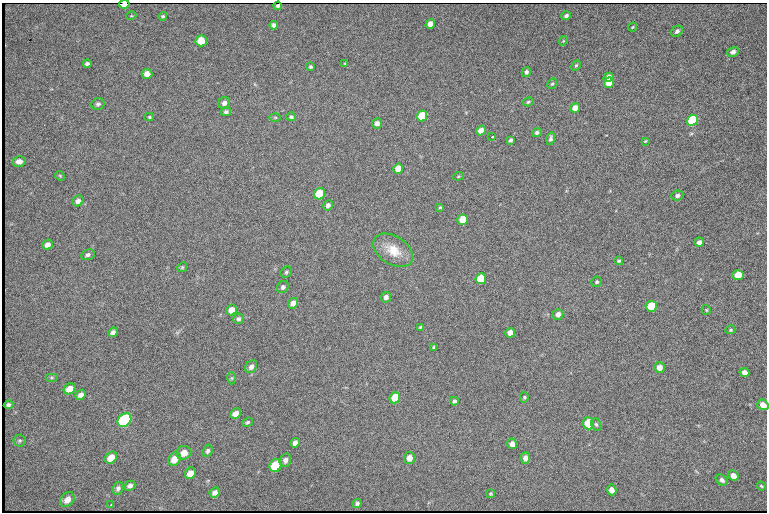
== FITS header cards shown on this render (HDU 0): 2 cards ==
NAXIS1  =                  765 /fastest changing axis
NAXIS2  =                  510 /next to fastest changing axis

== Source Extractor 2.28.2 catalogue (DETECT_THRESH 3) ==
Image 765 x 510 px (HDU 0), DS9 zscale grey, 1 PNG px = 1 image px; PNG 769 x 514 px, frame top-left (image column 1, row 510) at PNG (2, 3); each listed source drawn as its Kron ellipse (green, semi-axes under 4 px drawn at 4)
Background 1440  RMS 23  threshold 68.4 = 3 sigma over >= 5 px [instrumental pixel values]
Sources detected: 111; all 111 listed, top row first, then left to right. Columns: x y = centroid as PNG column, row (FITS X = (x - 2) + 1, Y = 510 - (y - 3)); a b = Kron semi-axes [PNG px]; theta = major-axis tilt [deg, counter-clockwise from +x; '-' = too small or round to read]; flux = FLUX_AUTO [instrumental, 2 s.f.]
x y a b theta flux
124 4 5 3 - 24000
278 6 4 3 - 3400
131 16 5 3 - 1400
163 16 4 4 - 2400
566 16 5 4 - 4500
430 24 5 4 - 10000
274 25 4 4 - 5600
633 27 5 3 - 1700
677 31 6 5 - 4800
201 41 5 5 - 33000
563 41 5 3 - 1500
733 52 6 4 33 6300
87 63 4 3 - 3300
345 63 4 3 - 1700
576 65 5 4 - 2000
310 67 4 3 - 2300
526 72 5 4 - 4400
147 74 5 5 - 11000
608 77 5 4 - 9000
609 83 5 4 - 25000
552 84 6 4 60 2400
528 102 6 4 18 2300
224 103 6 5 - 6400
98 104 6 6 - 3700
575 108 5 4 - 13000
226 112 5 4 - 3300
422 116 5 5 - 62000
149 117 5 3 - 1900
275 117 5 3 - 1600
291 117 5 4 - 2600
692 120 6 5 - 120000
377 123 5 5 - 6700
481 130 5 4 - 14000
537 133 5 4 - 3600
491 137 3 2 - 2600
551 139 6 4 77 4000
510 140 4 3 - 3300
645 141 4 3 - 1500
19 161 6 5 - 8900
398 169 5 5 - 21000
60 176 5 4 - 1800
458 176 5 4 - 1800
319 194 6 5 - 67000
677 196 6 5 - 4500
78 201 6 5 - 5900
328 205 5 4 - 5400
440 207 3 3 - 1600
463 220 5 5 - 32000
699 242 4 4 - 5900
48 245 5 4 - 7400
393 250 22 14 -33 31000
88 255 7 5 22 3800
619 261 4 4 - 2300
182 267 5 4 - 2000
286 272 6 5 - 2700
738 275 6 5 - 34000
481 279 5 5 - 46000
597 282 5 5 - 2900
283 287 6 5 - 4100
386 297 5 5 - 6500
293 303 5 5 - 8600
651 306 5 5 - 48000
232 310 5 5 - 14000
706 310 5 4 - 1800
558 314 5 5 - 7900
239 319 5 5 - 3200
420 327 3 2 - 1600
730 330 5 4 - 2100
113 332 5 4 - 4900
510 333 5 5 - 12000
434 347 4 3 - 2600
251 367 7 5 54 6500
659 367 5 5 - 11000
744 372 5 4 - 9000
52 377 6 4 0 2200
232 378 6 4 89 2000
70 389 6 5 - 15000
81 395 5 4 - 7100
524 397 5 4 - 2100
395 398 6 5 - 35000
454 401 4 3 - 3200
8 405 5 4 - 3900
763 405 6 5 - 14000
235 414 6 5 - 12000
124 420 7 6 - 220000
247 422 6 4 39 2500
588 423 6 5 - 52000
596 424 6 5 - 2500
20 441 6 6 - 2600
295 443 5 4 - 6900
512 444 5 4 - 9300
208 451 6 5 - 3900
184 453 8 6 25 13000
111 458 6 5 - 17000
409 458 6 5 - 12000
525 458 5 5 - 6400
175 459 7 6 - 19000
285 460 6 5 - 5600
275 465 7 5 61 73000
190 473 6 5 - 14000
733 476 6 5 - 10000
722 480 6 5 - 4800
130 486 6 4 30 5500
761 486 5 3 - 1700
118 488 6 5 - 4400
612 490 5 5 - 9600
215 492 5 5 - 6500
491 494 4 4 - 1700
67 499 8 6 47 11000
357 503 4 4 - 3600
111 505 3 3 - 1800
At the frame edge (FLAGS 8, measured only in part): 2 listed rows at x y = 124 4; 763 405